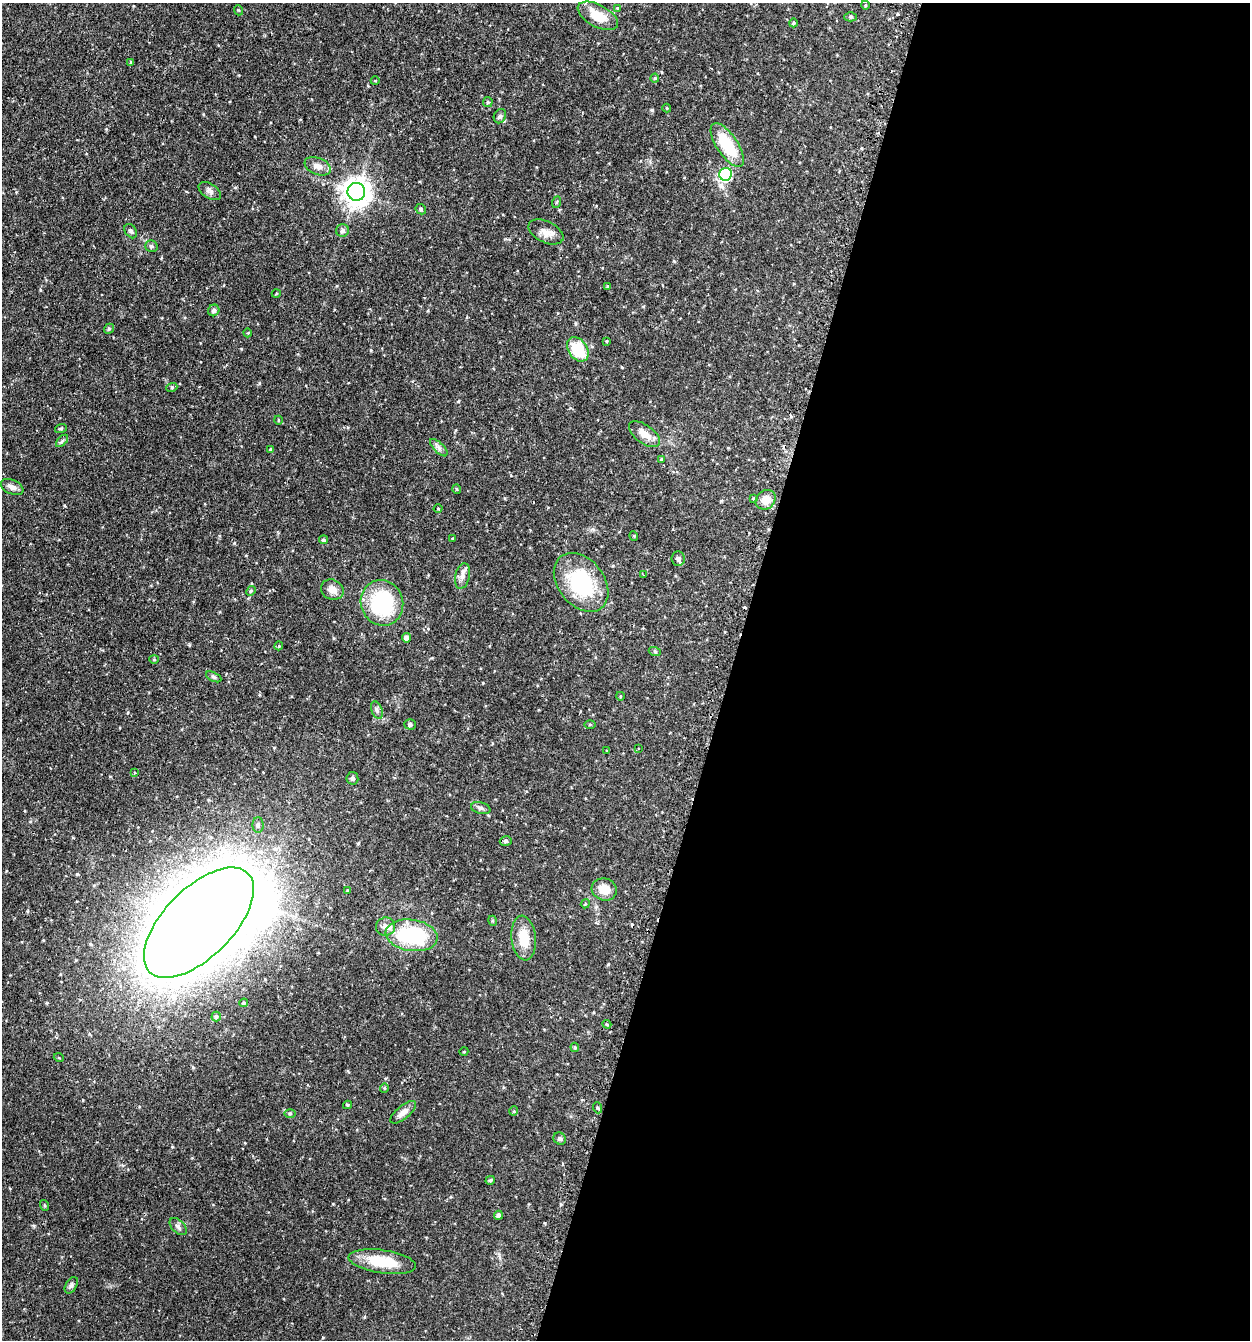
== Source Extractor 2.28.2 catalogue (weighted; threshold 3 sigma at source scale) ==
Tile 12 of 4 x 4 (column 4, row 3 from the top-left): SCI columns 3908-5155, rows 1375-2712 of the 5447 x 5425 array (HDU 1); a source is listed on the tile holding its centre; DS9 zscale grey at full resolution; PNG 1252 x 1342 px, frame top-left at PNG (2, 3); each listed source drawn as its Kron ellipse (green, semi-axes under 4 px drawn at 4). Shown black and unused: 42% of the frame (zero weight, under 2 of 3 exposures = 4% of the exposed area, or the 3 px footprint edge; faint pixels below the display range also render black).
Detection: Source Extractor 2.28.2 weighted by HDU 2 'WHT'; one run over the whole footprint, this tile lists its part. Background 0.0992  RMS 0.0055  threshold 0.0249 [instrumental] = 3 sigma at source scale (4.5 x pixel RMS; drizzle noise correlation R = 1.50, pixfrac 1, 0.05/0.05 arcsec/px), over >= 5 px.
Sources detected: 102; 1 inside a brighter object's white glare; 4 cosmic-ray / hot-pixel residue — neither listed nor drawn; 1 inside a brighter listed object's ellipse — not listed separately; the other 96 listed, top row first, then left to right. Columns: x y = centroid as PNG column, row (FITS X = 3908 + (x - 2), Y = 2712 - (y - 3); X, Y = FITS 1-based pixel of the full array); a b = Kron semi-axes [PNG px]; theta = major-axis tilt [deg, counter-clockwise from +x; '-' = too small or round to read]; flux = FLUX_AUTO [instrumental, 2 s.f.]
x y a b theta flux
865 5 4 3 - 0.43
617 8 4 4 - 0.46
238 10 5 3 - 0.5
598 16 22 11 -28 13
850 17 6 4 0 0.7
793 23 4 4 - 0.88
131 62 4 4 - 0.64
655 78 4 4 - 0.57
375 81 4 3 - 0.41
488 102 5 4 - 0.58
667 108 4 4 - 0.54
500 116 7 6 - 1.4
727 145 25 10 -56 22
318 166 14 8 -23 3.7
726 174 6 6 - 55
210 191 12 7 -32 2.1
356 192 9 8 - 590
557 202 6 3 70 0.57
421 209 6 4 -48 0.82
342 230 6 6 - 1.6
131 231 8 5 -54 1.1
546 232 19 10 -26 4.7
151 246 6 5 - 1
607 286 4 3 - 0.55
276 294 4 3 - 0.4
214 310 6 5 - 1.4
109 329 5 4 - 0.73
248 333 4 3 - 0.4
606 341 4 4 - 0.46
578 349 13 9 -56 21
172 387 5 3 - 0.64
278 420 4 3 - 0.41
61 428 6 4 19 0.62
644 434 18 9 -36 6.4
62 441 7 4 45 0.94
439 448 11 5 -45 1.8
270 449 3 3 - 0.94
661 459 4 4 - 0.75
12 487 12 7 -24 2.6
457 489 5 3 - 0.45
754 499 3 3 - 1.1
766 500 10 9 - 5.9
438 509 4 3 - 0.42
634 536 5 3 - 0.4
452 539 4 3 - 0.41
323 540 4 4 - 0.94
678 559 7 6 - 1.5
643 575 3 2 - 0.6
462 576 13 7 77 2.9
581 582 33 23 -52 38
332 590 11 10 - 4.5
251 591 5 4 - 0.71
382 603 23 21 -71 40
406 638 5 4 - 2
279 646 4 4 - 0.47
655 652 6 4 -20 0.67
154 659 4 4 - 0.57
214 677 8 4 -26 0.96
620 696 4 3 - 0.36
377 710 9 5 -69 1.5
410 724 5 5 - 1.1
590 724 5 3 - 0.51
639 749 2 2 - 0.49
607 751 3 2 - 0.57
134 773 3 3 - 0.73
352 778 6 6 - 1.3
481 808 10 5 -14 1.4
258 825 7 5 -90 1.3
506 841 6 5 - 1.1
604 889 13 11 -16 6.9
347 891 4 3 - 0.73
585 904 4 3 - 0.5
493 921 5 3 - 0.56
199 923 70 34 45 3400
386 926 10 9 - 2.9
412 935 26 15 -8 46
524 938 22 12 -83 12
244 1003 4 3 - 0.73
216 1016 5 4 - 0.84
607 1024 4 3 - 0.78
575 1047 4 4 - 0.74
464 1051 4 3 - 0.42
59 1058 5 3 - 0.44
384 1088 5 4 - 0.62
347 1105 4 3 - 0.72
598 1108 5 3 - 0.73
514 1111 5 3 - 0.5
403 1112 16 6 40 3.5
290 1113 6 4 0 0.66
560 1139 6 5 - 1.2
490 1180 4 4 - 0.8
44 1205 5 3 - 0.5
498 1215 4 4 - 1.6
178 1227 10 6 -46 1.7
382 1262 34 11 -8 19
71 1285 9 5 59 1.3
Overlapping masked pixels (flux is a lower limit): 1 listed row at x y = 199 923
Unlisted compact peaks at least as high as the median listed source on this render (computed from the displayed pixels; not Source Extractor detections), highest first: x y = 652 110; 458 401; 241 349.